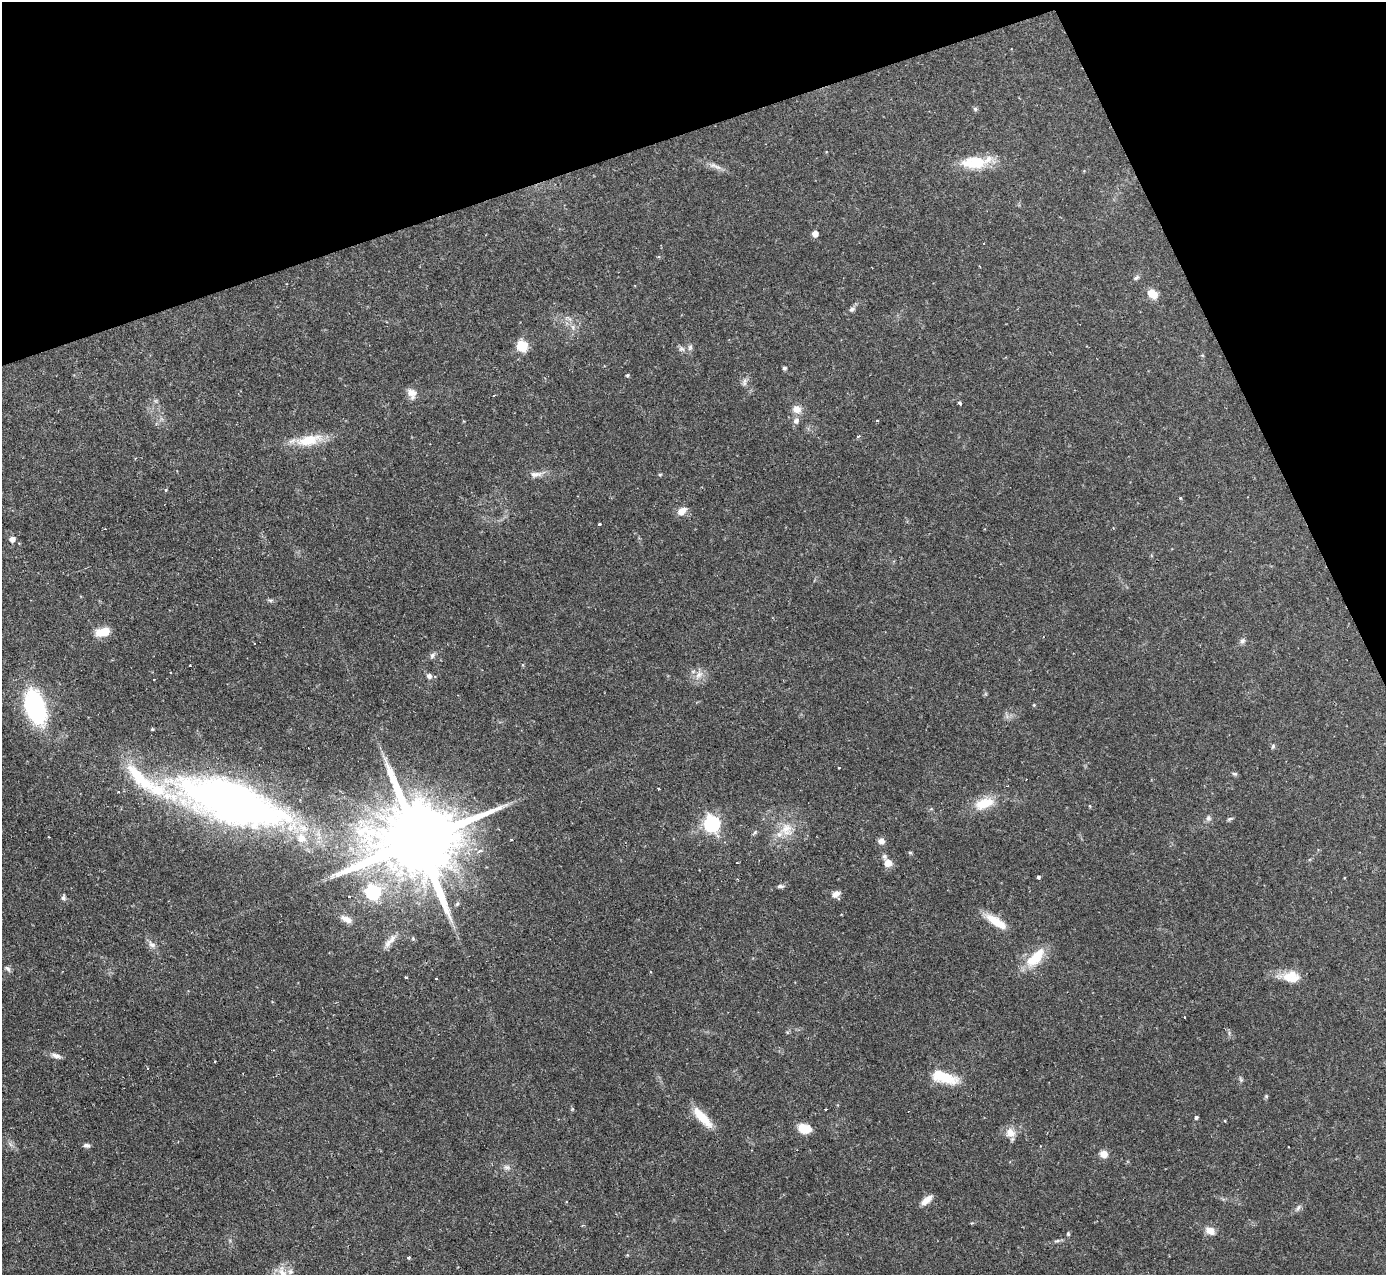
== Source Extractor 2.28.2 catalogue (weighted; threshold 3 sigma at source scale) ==
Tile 3 of 4 x 4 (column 3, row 1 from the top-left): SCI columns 2767-4150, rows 3966-5238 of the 5533 x 5515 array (HDU 1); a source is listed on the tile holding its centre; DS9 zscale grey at full resolution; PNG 1388 x 1277 px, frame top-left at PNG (2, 2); no overlay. Shown black and unused: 18% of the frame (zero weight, under 2 of 3 exposures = <1% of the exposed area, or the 3 px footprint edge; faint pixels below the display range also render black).
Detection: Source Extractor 2.28.2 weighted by HDU 2 'WHT'; one run over the whole footprint, this tile lists its part. Background 0.121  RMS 0.0064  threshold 0.0289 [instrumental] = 3 sigma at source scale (4.5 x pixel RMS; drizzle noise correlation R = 1.50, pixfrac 1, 0.05/0.05 arcsec/px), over >= 5 px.
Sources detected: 110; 1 inside a brighter object's white glare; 7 cosmic-ray / hot-pixel residue — not listed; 8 inside a brighter listed object's ellipse — not listed separately; the other 94 listed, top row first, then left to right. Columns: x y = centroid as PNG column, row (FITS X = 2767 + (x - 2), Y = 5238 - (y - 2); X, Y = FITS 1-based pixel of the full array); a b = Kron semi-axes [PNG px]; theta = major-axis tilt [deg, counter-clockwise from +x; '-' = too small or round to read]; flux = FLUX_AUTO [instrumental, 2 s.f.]
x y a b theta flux
975 109 6 5 - 1.3
974 163 35 15 2 21
717 167 14 5 -18 3.3
815 233 5 5 - 6.1
1136 278 8 5 30 1.5
1152 294 9 7 -41 11
852 309 9 6 27 1.9
573 327 7 5 -88 1.7
522 346 10 9 - 15
690 347 8 6 74 1.8
681 349 9 7 -14 2.2
784 368 5 5 - 1.1
627 375 4 4 - 1
744 382 11 6 85 2.2
412 393 14 10 -67 4.7
494 395 3 2 - 0.81
960 403 5 3 - 1.6
797 409 12 10 -20 5.4
796 421 8 8 - 2.6
877 421 3 3 - 1.6
858 436 4 3 - 0.84
309 440 37 13 12 18
536 474 19 7 5 4.4
660 475 5 3 - 0.74
166 490 5 4 - 0.66
1180 498 4 4 - 0.57
682 511 14 9 33 4.9
600 525 3 3 - 3.7
12 539 5 5 - 4.7
270 600 7 4 -18 1.1
104 632 14 11 39 9.1
1242 641 8 6 62 1.8
432 655 8 6 56 1.9
190 665 3 2 - 0.87
699 675 14 9 46 5.2
429 676 8 7 - 2.2
1034 705 4 4 - 0.57
35 707 26 14 -72 100
152 729 5 4 - 0.64
1273 746 7 5 64 1
839 768 3 2 - 0.68
1235 774 7 5 -14 1.2
659 789 3 3 - 1.4
230 801 110 38 -18 410
984 803 29 14 20 14
1090 806 5 3 - 0.53
1208 818 8 6 -67 1.9
1230 819 8 4 25 1.1
712 823 7 6 - 160
786 829 20 18 -76 14
755 832 9 4 50 1.1
419 840 28 19 18 12000
511 840 3 2 - 0.65
881 841 7 6 - 3.5
480 851 6 4 9 1.8
910 853 6 4 -1 0.76
888 863 9 8 - 6.2
1039 877 3 3 - 1.7
780 886 10 5 0 1.6
373 892 7 6 - 93
836 894 12 8 32 3.4
349 897 3 3 - 2.1
63 898 7 6 - 1.5
346 919 12 6 -26 4.5
996 922 28 9 -33 12
392 939 19 7 53 5
152 945 11 7 -39 2.9
1035 958 31 14 46 18
8 969 9 5 -43 1.6
1288 977 18 12 -38 9.2
406 978 3 3 - 1.2
1184 1017 3 2 - 0.96
56 1056 14 6 -17 3
147 1068 3 3 - 0.91
940 1074 41 15 -22 18
1241 1080 8 4 -59 1.1
1266 1096 5 5 - 0.83
1196 1117 4 4 - 1.4
702 1118 34 10 -48 13
1225 1121 4 3 - 0.46
804 1128 13 9 -9 11
1010 1133 13 13 - 6.4
87 1145 9 6 -6 1.7
1104 1154 8 7 - 5.7
507 1167 10 6 -11 2.3
926 1200 13 6 41 5.8
566 1201 3 2 - 0.53
1298 1208 9 5 63 1.6
1210 1231 12 9 -31 5.2
1068 1234 6 4 -88 0.88
1057 1241 9 3 13 1.3
627 1255 5 4 - 0.61
408 1257 3 3 - 9.1
283 1273 22 10 -53 7.1
Overlapping masked pixels (flux is a lower limit): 1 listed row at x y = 419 840
Isophote crosses this tile's border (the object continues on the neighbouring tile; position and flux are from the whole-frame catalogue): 1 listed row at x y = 283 1273